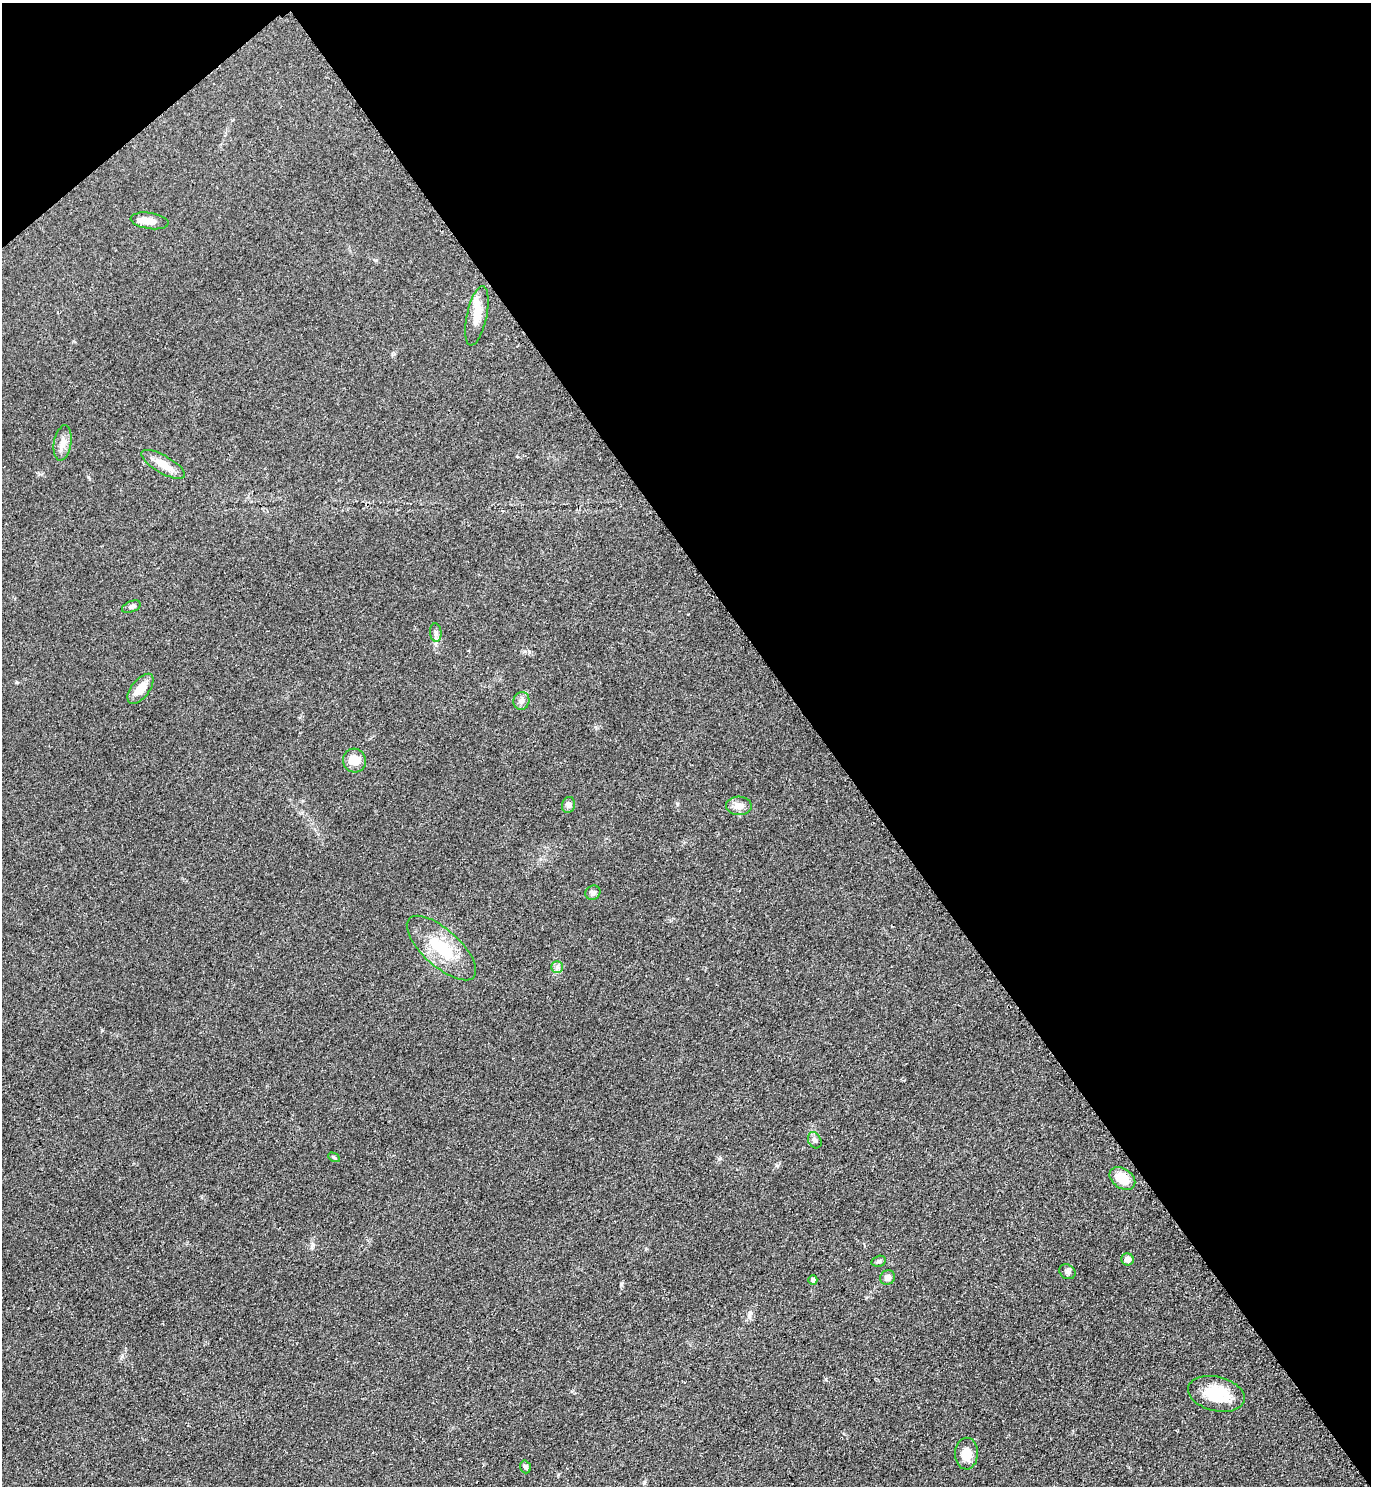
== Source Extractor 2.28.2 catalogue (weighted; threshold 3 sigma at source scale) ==
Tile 3 of 4 x 4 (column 3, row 1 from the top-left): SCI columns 3051-4419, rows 4461-5944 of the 5957 x 5960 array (HDU 1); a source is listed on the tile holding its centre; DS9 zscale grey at full resolution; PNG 1373 x 1488 px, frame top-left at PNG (2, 3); each listed source drawn as its Kron ellipse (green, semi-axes under 4 px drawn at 4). Shown black and unused: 42% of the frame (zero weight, under 2 of 3 exposures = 1% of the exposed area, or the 3 px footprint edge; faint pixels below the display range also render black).
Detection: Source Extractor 2.28.2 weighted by HDU 2 'WHT'; one run over the whole footprint, this tile lists its part. Background 0.0786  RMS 0.0081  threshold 0.0366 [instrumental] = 3 sigma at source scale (4.5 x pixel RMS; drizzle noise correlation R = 1.50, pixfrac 1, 0.05/0.05 arcsec/px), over >= 5 px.
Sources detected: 27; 2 inside a brighter object's white glare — neither listed nor drawn; the other 25 listed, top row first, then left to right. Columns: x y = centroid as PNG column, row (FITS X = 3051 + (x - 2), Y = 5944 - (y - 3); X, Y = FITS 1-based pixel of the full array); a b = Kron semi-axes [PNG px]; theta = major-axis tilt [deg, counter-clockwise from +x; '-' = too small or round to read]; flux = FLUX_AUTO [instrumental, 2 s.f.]
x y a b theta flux
150 221 19 8 -8 7.3
477 316 30 10 78 12
63 443 18 8 81 6.9
163 464 24 8 -30 12
131 607 10 5 22 2
436 633 9 5 -84 2.7
140 689 18 9 52 12
521 701 9 8 - 3.8
354 760 12 11 - 11
568 805 8 6 77 2.9
739 806 13 9 -2 6.4
593 893 8 7 - 2.5
441 948 44 18 -42 37
557 967 6 5 - 2.2
815 1140 8 6 -60 2.5
334 1157 6 4 -30 1.1
1122 1178 14 9 -35 16
1128 1259 6 6 - 4
879 1261 7 5 14 1.7
1067 1272 8 7 - 2.5
887 1278 8 7 - 4
813 1280 4 4 - 2.1
1216 1394 29 17 -14 28
966 1454 16 11 88 11
525 1467 6 5 - 1.8
Unlisted compact peaks at least as high as the median listed source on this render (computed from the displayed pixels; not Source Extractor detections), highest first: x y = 621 1284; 719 1159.